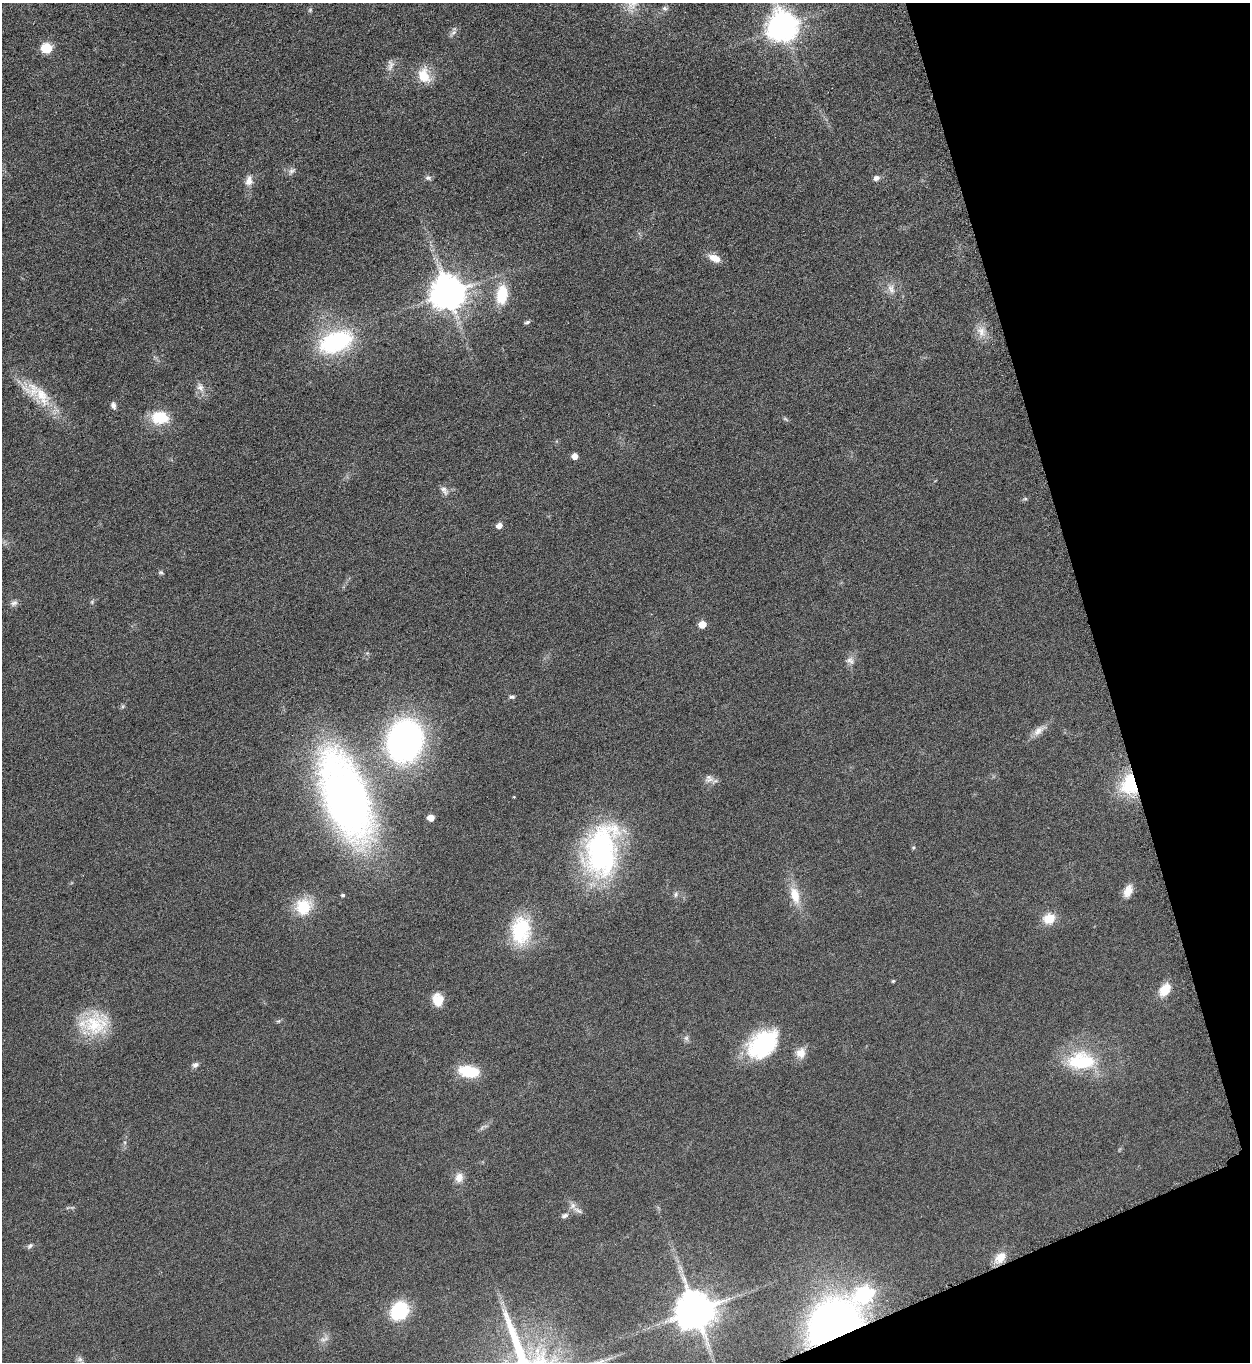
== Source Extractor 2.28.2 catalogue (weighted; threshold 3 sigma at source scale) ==
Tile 12 of 4 x 4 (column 4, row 3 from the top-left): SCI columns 3912-5159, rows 1380-2739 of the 5451 x 5466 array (HDU 1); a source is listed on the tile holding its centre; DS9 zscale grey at full resolution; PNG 1252 x 1364 px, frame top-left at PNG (2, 3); no overlay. Shown black and unused: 15% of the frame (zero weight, under 3 of 6 exposures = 2% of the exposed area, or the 3 px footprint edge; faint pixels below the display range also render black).
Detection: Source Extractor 2.28.2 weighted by HDU 2 'WHT'; one run over the whole footprint, this tile lists its part. Background 0.0872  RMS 0.0097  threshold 0.0396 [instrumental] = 3 sigma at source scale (4.09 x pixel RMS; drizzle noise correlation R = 1.36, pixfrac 0.8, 0.05/0.05 arcsec/px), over >= 5 px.
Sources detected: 74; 1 too faint to see at this stretch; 1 inside a brighter object's white glare — not listed; the other 72 listed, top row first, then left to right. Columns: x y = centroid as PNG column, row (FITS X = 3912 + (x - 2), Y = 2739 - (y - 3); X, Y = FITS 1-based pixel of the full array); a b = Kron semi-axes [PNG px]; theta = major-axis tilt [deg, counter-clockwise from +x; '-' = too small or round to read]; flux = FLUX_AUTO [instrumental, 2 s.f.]
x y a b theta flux
632 4 21 15 57 17
665 8 7 6 - 2.2
783 27 11 9 42 1300
453 33 12 5 41 2.9
46 48 6 6 - 55
390 65 16 8 80 5.2
424 76 19 14 -69 19
292 171 11 7 44 3.3
428 178 8 6 -13 2.6
876 178 8 6 27 3.5
249 181 13 9 78 6.9
714 258 14 8 -27 10
891 289 15 9 -70 6.5
448 293 10 10 - 2100
502 295 22 13 82 28
527 322 8 4 16 1.7
981 331 17 12 -78 9.8
336 342 40 23 20 96
200 387 13 8 -62 5.7
42 396 33 19 -62 29
113 405 9 6 -72 3.1
160 417 21 15 -7 27
785 419 9 3 -34 1.4
575 456 5 5 - 7.2
444 490 14 7 -52 4.4
1025 499 5 5 - 1.3
499 526 6 5 - 5.9
161 572 7 5 -2 1.5
92 602 6 4 -48 1.3
14 603 10 7 30 3.2
702 624 5 5 - 17
850 660 12 9 -35 5
512 697 7 5 13 1.8
123 706 6 4 71 1.3
1039 730 21 9 37 7.6
405 741 34 28 76 290
709 778 12 11 - 5.6
1131 779 34 18 49 42
346 797 70 31 -70 680
514 797 4 3 - 0.64
431 818 5 5 - 9.7
913 848 5 5 - 1.1
601 851 57 34 81 190
1128 891 16 9 68 9.4
343 895 4 4 - 1.5
676 895 7 7 - 2.4
795 895 25 12 -74 18
303 907 23 21 44 28
1049 918 15 13 21 14
521 930 35 24 85 52
893 981 4 4 - 1
1165 990 14 9 56 17
438 1000 15 11 -80 14
278 1021 6 5 - 1.3
95 1023 40 28 9 44
686 1038 9 6 -75 2.6
762 1044 39 25 40 79
801 1053 15 13 77 9.3
1081 1061 38 23 1 55
195 1065 9 7 21 2.9
469 1071 23 12 -9 31
459 1177 12 10 69 7.8
578 1210 18 5 -29 4.3
565 1216 9 6 27 2.9
30 1246 9 5 45 2
1000 1257 17 12 39 11
864 1294 9 8 - 190
695 1310 11 11 - 3000
399 1311 19 15 50 52
835 1327 33 25 39 760
324 1339 13 6 30 4.1
80 1359 8 7 - 2.9
Overlapping masked pixels (flux is a lower limit): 2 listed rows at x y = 1131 779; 835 1327
Isophote crosses this tile's border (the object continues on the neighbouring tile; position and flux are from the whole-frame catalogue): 1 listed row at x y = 632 4